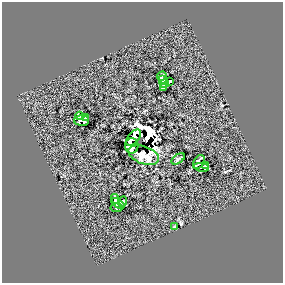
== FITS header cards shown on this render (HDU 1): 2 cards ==
NAXIS1  =                  281 /
NAXIS2  =                  281 /

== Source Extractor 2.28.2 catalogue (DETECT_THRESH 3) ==
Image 281 x 281 px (HDU 1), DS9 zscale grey, 1 PNG px = 1 image px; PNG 285 x 285 px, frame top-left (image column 1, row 281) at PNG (2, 2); each listed source drawn as its Kron ellipse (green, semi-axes under 4 px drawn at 4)
Background -5.22e-05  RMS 44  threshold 131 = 3 sigma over >= 5 px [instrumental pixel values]
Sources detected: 23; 3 with non-positive FLUX_AUTO (blend fragments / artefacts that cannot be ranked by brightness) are neither listed nor drawn; the other 20 listed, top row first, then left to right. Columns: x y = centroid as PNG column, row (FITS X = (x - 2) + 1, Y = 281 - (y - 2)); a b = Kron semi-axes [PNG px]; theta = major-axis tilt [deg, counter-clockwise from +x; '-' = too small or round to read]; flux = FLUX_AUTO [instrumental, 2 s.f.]
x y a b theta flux
162 76 5 3 - 4200
163 80 4 3 - 5000
169 81 4 2 - 2600
164 83 5 3 - 5100
164 87 4 3 - 2500
80 116 4 3 - 5100
86 118 4 3 - 4500
82 120 7 5 2 8100
134 138 9 5 50 30000
132 146 7 7 - 32000
144 155 16 8 -20 3100
178 159 7 3 34 4600
199 162 8 5 59 8900
206 165 4 3 - 5000
201 167 8 3 -7 5800
115 199 5 4 - 5100
123 201 5 4 - 7100
118 204 7 4 -33 7700
117 208 6 2 8 1900
175 226 3 2 - 2300
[3 non-positive-flux detections neither listed nor drawn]